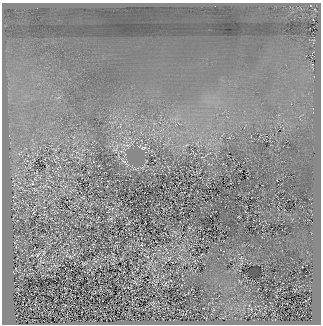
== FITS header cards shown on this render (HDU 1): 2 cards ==
NAXIS1  =                  319
NAXIS2  =                  322

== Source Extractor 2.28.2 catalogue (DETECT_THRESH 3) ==
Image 319 x 322 px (HDU 1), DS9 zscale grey, 1 PNG px = 1 image px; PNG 323 x 326 px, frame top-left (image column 1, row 322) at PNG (2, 3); no overlay
Background 270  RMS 16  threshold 48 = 3 sigma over >= 5 px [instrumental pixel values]
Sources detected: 8; all 8 listed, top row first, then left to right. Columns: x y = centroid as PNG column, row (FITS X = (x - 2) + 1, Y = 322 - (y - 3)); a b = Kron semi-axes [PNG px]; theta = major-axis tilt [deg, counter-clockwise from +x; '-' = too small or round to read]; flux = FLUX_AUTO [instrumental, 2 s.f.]
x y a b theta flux
127 145 16 6 -12 6200
186 145 8 4 44 2300
144 147 12 6 39 3700
115 150 8 6 15 3100
125 162 20 5 -45 5400
32 184 5 3 - 990
38 255 4 2 - 880
169 258 6 2 56 790